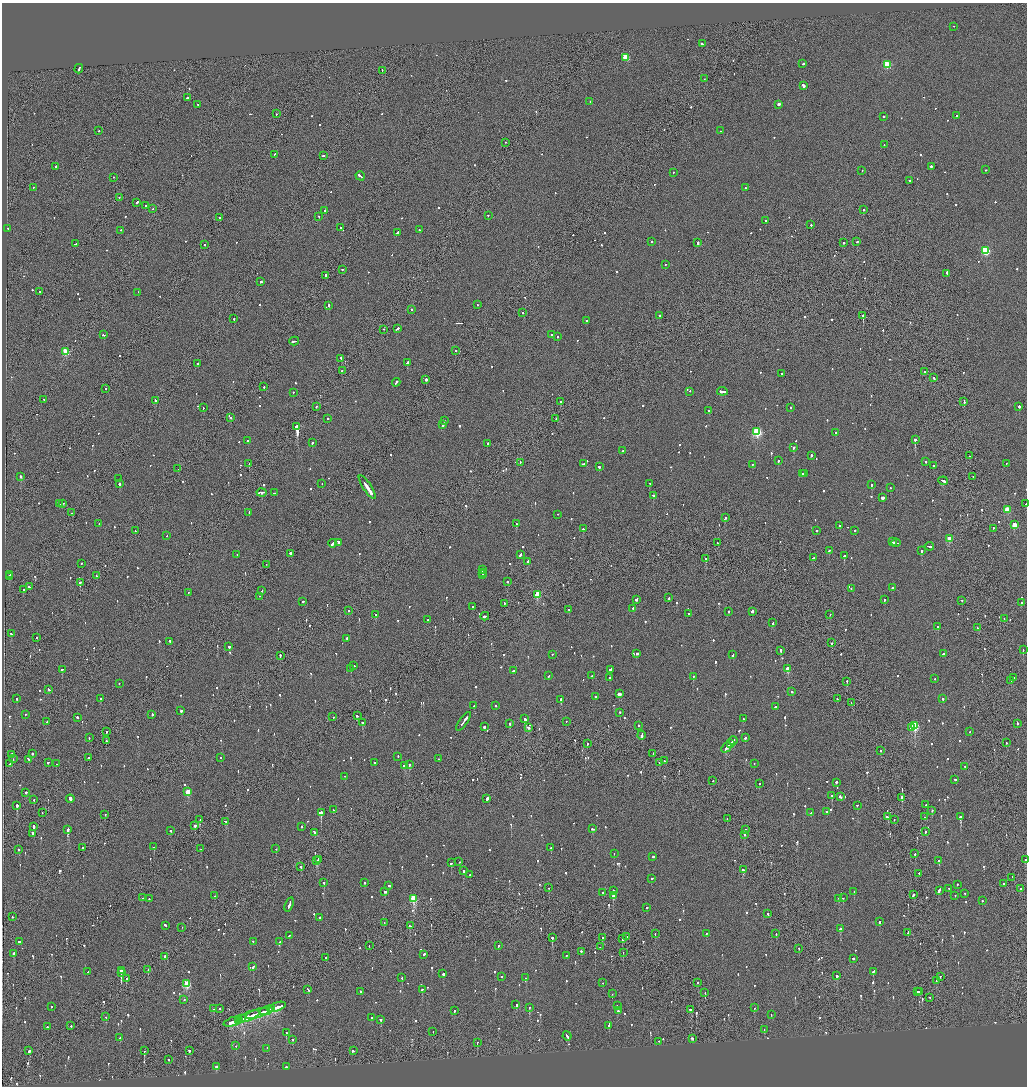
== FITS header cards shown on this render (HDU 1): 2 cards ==
NAXIS1  =                 2050
NAXIS2  =                 2168

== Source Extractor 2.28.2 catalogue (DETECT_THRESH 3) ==
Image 2050 x 2168 px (HDU 1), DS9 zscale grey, zoomed out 1/2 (1 PNG px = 2 x 2 image px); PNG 1029 x 1088 px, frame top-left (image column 2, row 2168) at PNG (2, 3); each listed source drawn as its Kron ellipse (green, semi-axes under 4 px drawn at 4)
Background -0.0603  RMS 0.067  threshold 0.202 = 3 sigma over >= 5 px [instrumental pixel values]
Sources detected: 1119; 51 cannot appear on this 1/2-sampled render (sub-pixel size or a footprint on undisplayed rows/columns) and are neither listed nor drawn; of the other 1068, the 500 brightest by FLUX_AUTO listed and drawn (568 fainter detections omitted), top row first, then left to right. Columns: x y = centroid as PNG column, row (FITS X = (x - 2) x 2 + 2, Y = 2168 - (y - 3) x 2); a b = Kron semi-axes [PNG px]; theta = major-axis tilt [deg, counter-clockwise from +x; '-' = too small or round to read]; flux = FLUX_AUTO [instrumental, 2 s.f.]
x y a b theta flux
954 27 2 1 - 120
702 44 4 2 - 220
625 58 3 3 - 570
803 64 2 2 - 220
887 65 3 3 - 760
79 69 5 2 - 340
382 71 2 1 - 390
704 79 2 1 - 110
803 86 4 2 - 390
187 98 2 2 - 480
590 102 2 2 - 210
198 105 2 2 - 98
779 105 3 2 - 81
276 114 2 1 - 98
956 116 2 2 - 230
884 117 2 2 - 170
99 131 2 1 - 95
721 131 2 1 - 310
506 143 2 1 - 84
884 145 2 2 - 110
274 155 2 1 - 350
323 156 2 2 - 210
56 167 2 2 - 490
931 167 2 2 - 130
986 170 2 2 - 79
862 171 2 1 - 200
673 173 2 2 - 98
360 176 5 2 - 270
113 178 2 2 - 83
909 181 2 2 - 180
33 188 2 2 - 79
745 188 2 2 - 110
119 198 2 2 - 220
137 203 3 2 - 220
146 206 3 2 - 270
153 209 2 1 - 160
863 210 2 2 - 160
325 211 2 2 - 270
488 216 2 2 - 150
319 217 2 2 - 160
220 218 2 2 - 230
766 221 2 1 - 120
811 225 2 2 - 200
341 228 2 2 - 85
8 229 2 2 - 89
419 230 2 2 - 83
121 231 2 2 - 160
397 233 4 2 - 300
652 242 2 2 - 180
857 242 3 2 - 120
698 243 3 2 - 320
844 243 2 2 - 300
75 244 2 2 - 690
204 245 2 2 - 190
986 251 3 3 - 1100
665 265 2 2 - 130
342 270 2 2 - 100
947 274 3 2 - 230
326 276 2 1 - 200
261 282 2 2 - 310
40 292 2 2 - 76
138 293 3 2 - 90
478 305 2 2 - 230
329 306 2 2 - 150
411 310 2 2 - 150
523 313 2 2 - 360
659 316 2 2 - 240
863 316 2 1 - 1900
234 319 2 2 - 310
586 321 2 2 - 130
397 329 4 2 - 230
383 330 2 1 - 180
104 335 3 2 - 180
551 335 2 1 - 82
557 337 2 2 - 79
294 341 5 2 - 360
456 351 2 2 - 80
66 352 3 3 - 620
341 359 3 2 - 170
407 363 2 2 - 1200
197 364 2 2 - 130
342 371 2 2 - 140
924 372 2 1 - 150
781 374 2 2 - 90
934 378 2 2 - 130
426 380 2 2 - 670
396 383 4 2 - 230
264 387 2 2 - 130
106 389 2 2 - 140
690 392 2 2 - 84
722 392 5 2 - 560
293 393 2 2 - 120
43 400 2 1 - 110
156 401 3 2 - 290
560 402 2 2 - 360
964 402 4 2 - 180
316 407 2 1 - 360
1019 407 2 2 - 360
203 408 2 2 - 140
791 408 2 2 - 180
709 411 2 2 - 290
230 418 2 2 - 170
328 419 2 2 - 160
556 419 2 1 - 85
444 421 2 2 - 150
442 425 2 2 - 180
297 427 3 2 - 24000
757 432 3 3 - 1700
835 433 2 2 - 120
915 440 2 2 - 1300
248 441 2 2 - 99
312 443 2 2 - 490
487 444 3 2 - 150
794 448 2 2 - 500
623 451 2 2 - 78
811 456 2 2 - 110
970 456 2 2 - 83
778 461 2 2 - 360
926 462 2 2 - 240
520 463 2 2 - 92
249 464 2 2 - 150
583 464 3 2 - 170
1006 464 2 1 - 87
752 465 2 2 - 76
933 466 2 2 - 390
599 467 3 2 - 150
178 469 2 1 - 370
802 474 3 2 - 190
805 474 2 1 - 99
21 477 2 2 - 280
973 477 2 1 - 75
119 479 3 1 - 140
943 481 5 2 - 360
120 484 2 2 - 230
322 484 2 2 - 86
650 484 2 2 - 400
871 485 2 2 - 580
367 487 14 2 -56 1300
890 488 2 2 - 79
262 493 5 2 - 580
274 493 2 2 - 95
653 496 2 2 - 330
883 498 2 2 - 4200
60 504 3 2 - 160
63 504 3 1 - 200
1026 504 2 1 - 110
1007 510 3 3 - 370
72 513 2 2 - 88
249 513 2 2 - 220
558 515 2 2 - 120
725 518 3 2 - 140
99 524 2 2 - 80
516 524 2 2 - 190
1015 525 3 3 - 300
839 526 2 2 - 170
583 529 2 2 - 340
993 529 2 2 - 110
135 531 2 2 - 84
817 531 2 2 - 210
855 531 2 2 - 91
167 536 2 2 - 120
949 539 3 3 - 320
892 542 3 2 - 190
339 543 3 2 - 300
717 543 2 2 - 120
896 543 4 2 - 280
333 544 4 2 - 350
929 547 5 2 - 240
829 551 3 2 - 120
921 551 2 2 - 320
290 554 2 2 - 320
237 555 2 2 - 76
520 555 3 2 - 200
844 556 2 2 - 620
813 558 2 2 - 120
706 559 2 2 - 180
528 562 4 2 - 270
81 564 2 2 - 110
266 565 2 1 - 76
482 570 2 2 - 160
482 573 2 2 - 120
10 575 2 2 - 140
482 575 3 2 - 170
96 576 2 2 - 88
9 577 2 2 - 190
507 582 2 2 - 450
80 583 2 2 - 580
29 587 3 2 - 190
892 588 2 2 - 190
851 589 2 1 - 120
23 590 2 1 - 350
262 591 2 1 - 84
188 593 2 2 - 77
537 595 3 3 - 560
259 597 2 1 - 94
669 598 2 2 - 120
636 600 3 2 - 320
885 600 2 2 - 170
962 601 2 2 - 160
303 602 2 2 - 120
1021 603 2 2 - 81
504 604 2 2 - 120
473 607 2 2 - 120
633 609 2 2 - 340
568 610 2 2 - 240
348 611 2 2 - 110
729 612 2 2 - 86
752 612 3 2 - 380
689 614 2 2 - 330
376 615 2 2 - 750
830 615 2 2 - 130
485 617 4 2 - 510
1004 619 2 1 - 93
428 620 2 2 - 120
773 623 2 2 - 180
938 627 2 2 - 280
978 628 2 1 - 160
11 634 2 2 - 97
36 638 2 2 - 99
347 639 2 2 - 280
170 642 3 2 - 140
831 643 2 2 - 110
229 647 2 2 - 130
1023 650 2 2 - 210
780 651 2 2 - 480
637 654 3 2 - 120
943 654 2 2 - 190
552 655 2 2 - 95
733 655 3 2 - 120
280 656 2 2 - 230
354 666 2 2 - 94
351 669 2 2 - 360
788 669 3 2 - 190
62 670 2 2 - 160
610 670 3 2 - 150
513 671 2 2 - 140
549 676 2 2 - 120
592 676 2 2 - 130
693 677 2 2 - 110
609 678 2 1 - 130
1014 678 2 2 - 89
935 679 2 2 - 82
1011 681 2 1 - 140
847 682 2 1 - 150
119 684 2 2 - 170
49 690 3 2 - 120
792 692 2 1 - 330
619 694 3 2 - 200
596 697 2 2 - 88
16 699 2 2 - 95
100 699 2 2 - 110
561 699 2 2 - 800
837 699 2 2 - 140
943 699 2 2 - 330
851 703 2 1 - 81
474 706 2 1 - 450
496 706 2 2 - 89
775 707 2 2 - 240
181 711 2 2 - 200
620 713 2 2 - 77
25 715 2 2 - 120
152 715 2 2 - 190
357 716 2 2 - 110
333 717 2 2 - 91
77 718 2 2 - 900
525 719 3 2 - 650
743 719 2 2 - 120
47 722 2 2 - 280
464 722 11 2 53 670
566 722 2 1 - 99
363 723 3 2 - 310
510 724 2 2 - 610
1017 724 2 2 - 130
638 726 2 2 - 110
915 726 3 3 - 1200
484 727 2 2 - 500
528 728 3 2 - 220
911 728 2 2 - 250
106 732 2 2 - 170
970 732 2 2 - 100
641 736 4 2 - 270
89 738 2 2 - 100
745 738 2 2 - 250
106 741 2 2 - 87
733 741 4 1 - 260
1006 743 2 2 - 93
587 744 2 2 - 290
730 744 4 2 - 390
726 748 5 2 - 310
880 751 2 1 - 120
32 754 2 2 - 320
653 754 2 1 - 180
12 755 2 1 - 360
398 757 2 2 - 93
88 758 2 2 - 130
220 758 2 2 - 83
13 759 2 1 - 93
438 759 2 2 - 85
29 760 3 2 - 190
664 761 2 2 - 110
48 763 2 2 - 97
375 763 2 2 - 160
659 763 3 1 - 130
10 764 2 2 - 140
56 764 2 1 - 100
754 764 2 2 - 76
409 765 2 2 - 330
404 766 4 2 - 150
964 767 2 2 - 120
345 777 2 1 - 130
955 780 3 2 - 120
713 781 2 2 - 85
836 783 2 2 - 500
759 784 2 1 - 95
188 792 3 3 - 420
26 793 2 2 - 610
832 796 2 2 - 110
841 797 3 2 - 470
902 798 3 1 - 740
70 799 4 2 - 300
487 799 3 2 - 350
34 800 2 2 - 85
925 805 2 2 - 100
17 806 2 2 - 350
857 806 2 2 - 160
333 810 2 2 - 75
932 811 2 2 - 130
826 812 2 2 - 150
42 813 2 2 - 150
321 813 2 2 - 1500
811 813 2 2 - 89
105 815 2 2 - 92
887 817 3 2 - 380
925 817 2 2 - 89
960 817 3 2 - 570
727 819 2 2 - 120
200 820 2 2 - 99
894 820 2 2 - 82
226 822 4 2 - 240
195 826 2 2 - 530
34 827 3 2 - 430
302 827 2 2 - 460
592 829 3 2 - 130
68 830 3 2 - 2300
746 830 2 2 - 150
171 831 2 2 - 110
925 832 2 2 - 470
314 833 4 2 - 210
32 834 3 2 - 140
744 835 2 2 - 450
154 847 2 2 - 120
82 848 2 1 - 450
551 848 2 2 - 400
201 849 2 1 - 100
276 849 2 2 - 130
19 850 2 2 - 91
614 854 2 2 - 76
915 854 2 1 - 140
653 857 2 2 - 96
318 860 2 2 - 250
1025 860 2 2 - 80
316 861 2 2 - 440
938 861 2 2 - 180
459 862 2 2 - 100
451 863 2 2 - 140
301 867 2 2 - 320
743 870 3 2 - 270
463 871 2 2 - 510
919 874 2 2 - 99
470 875 2 2 - 94
1012 878 2 2 - 99
652 879 2 2 - 220
324 883 2 2 - 400
364 883 2 2 - 130
1004 884 2 2 - 130
957 885 2 2 - 110
389 886 2 2 - 140
549 888 2 1 - 250
949 889 4 2 - 270
1021 889 2 1 - 180
613 891 2 2 - 160
939 891 4 2 - 340
385 892 2 2 - 130
854 892 2 2 - 120
603 893 2 2 - 79
965 894 2 2 - 190
913 895 3 2 - 170
215 896 2 2 - 110
613 896 3 2 - 120
955 896 2 2 - 93
143 898 2 2 - 95
843 898 2 2 - 130
149 899 2 2 - 77
414 899 3 3 - 900
839 899 2 2 - 110
982 901 2 2 - 170
289 905 7 2 70 560
647 908 3 2 - 100
768 914 2 2 - 190
12 917 2 1 - 120
319 918 2 2 - 210
880 922 3 2 - 200
384 923 2 2 - 110
165 926 2 2 - 220
410 926 2 2 - 580
182 928 2 1 - 95
840 929 2 2 - 410
908 933 2 2 - 170
655 934 2 2 - 77
706 934 2 2 - 210
776 934 2 2 - 110
289 936 3 2 - 140
627 937 2 1 - 95
552 938 2 2 - 930
602 938 2 1 - 300
622 939 2 2 - 250
20 942 3 2 - 150
253 942 2 2 - 150
279 942 2 1 - 170
369 946 2 1 - 120
498 946 3 2 - 170
600 947 2 2 - 76
799 949 2 2 - 250
581 952 2 2 - 120
623 953 2 1 - 91
13 954 2 2 - 280
424 955 3 2 - 310
566 956 2 2 - 84
165 957 3 2 - 580
325 958 2 1 - 98
853 959 2 2 - 260
253 967 3 2 - 120
148 970 2 1 - 380
122 971 2 2 - 2000
88 972 2 2 - 79
873 972 2 2 - 190
121 973 2 1 - 2600
443 974 3 2 - 96
837 976 2 2 - 400
502 977 2 2 - 110
940 977 2 2 - 130
402 978 2 2 - 93
525 978 2 2 - 180
126 979 2 2 - 510
936 981 2 2 - 92
602 983 2 2 - 93
698 983 2 2 - 230
187 984 3 3 - 810
308 990 3 2 - 190
422 990 3 2 - 120
361 992 2 2 - 160
918 992 2 2 - 130
920 992 4 2 - 240
705 993 2 2 - 89
612 994 2 1 - 100
930 998 2 1 - 100
184 1000 2 2 - 97
516 1005 2 2 - 340
617 1006 2 2 - 370
51 1007 2 2 - 82
276 1007 10 2 20 850
529 1008 2 2 - 81
754 1008 2 2 - 180
214 1009 2 1 - 94
220 1009 2 2 - 150
272 1009 4 2 - 340
691 1010 4 2 - 180
266 1011 6 2 17 650
454 1011 2 2 - 120
618 1011 2 2 - 110
257 1014 13 3 17 760
771 1015 2 1 - 130
106 1017 2 1 - 75
248 1017 12 2 22 960
372 1018 2 2 - 210
241 1019 3 3 - 460
238 1020 3 2 - 350
381 1020 2 2 - 170
232 1022 9 2 18 530
71 1026 2 1 - 170
608 1026 2 2 - 92
47 1027 2 2 - 96
764 1030 2 1 - 97
433 1032 2 1 - 89
286 1033 2 2 - 230
567 1036 4 2 - 280
120 1038 2 2 - 75
692 1039 3 2 - 130
293 1040 2 2 - 180
659 1042 2 1 - 91
477 1043 2 1 - 100
236 1046 2 1 - 77
267 1049 2 2 - 85
29 1051 3 2 - 260
144 1051 3 1 - 110
189 1051 2 2 - 110
353 1051 3 2 - 250
169 1060 2 2 - 75
216 1067 2 2 - 940
286 1067 2 2 - 140
At the frame edge (FLAGS 8, measured only in part): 2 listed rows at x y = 1026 504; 1025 860
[568 fainter detections neither listed nor drawn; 51 sub-pixel or undisplayed-footprint detections neither listed nor drawn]